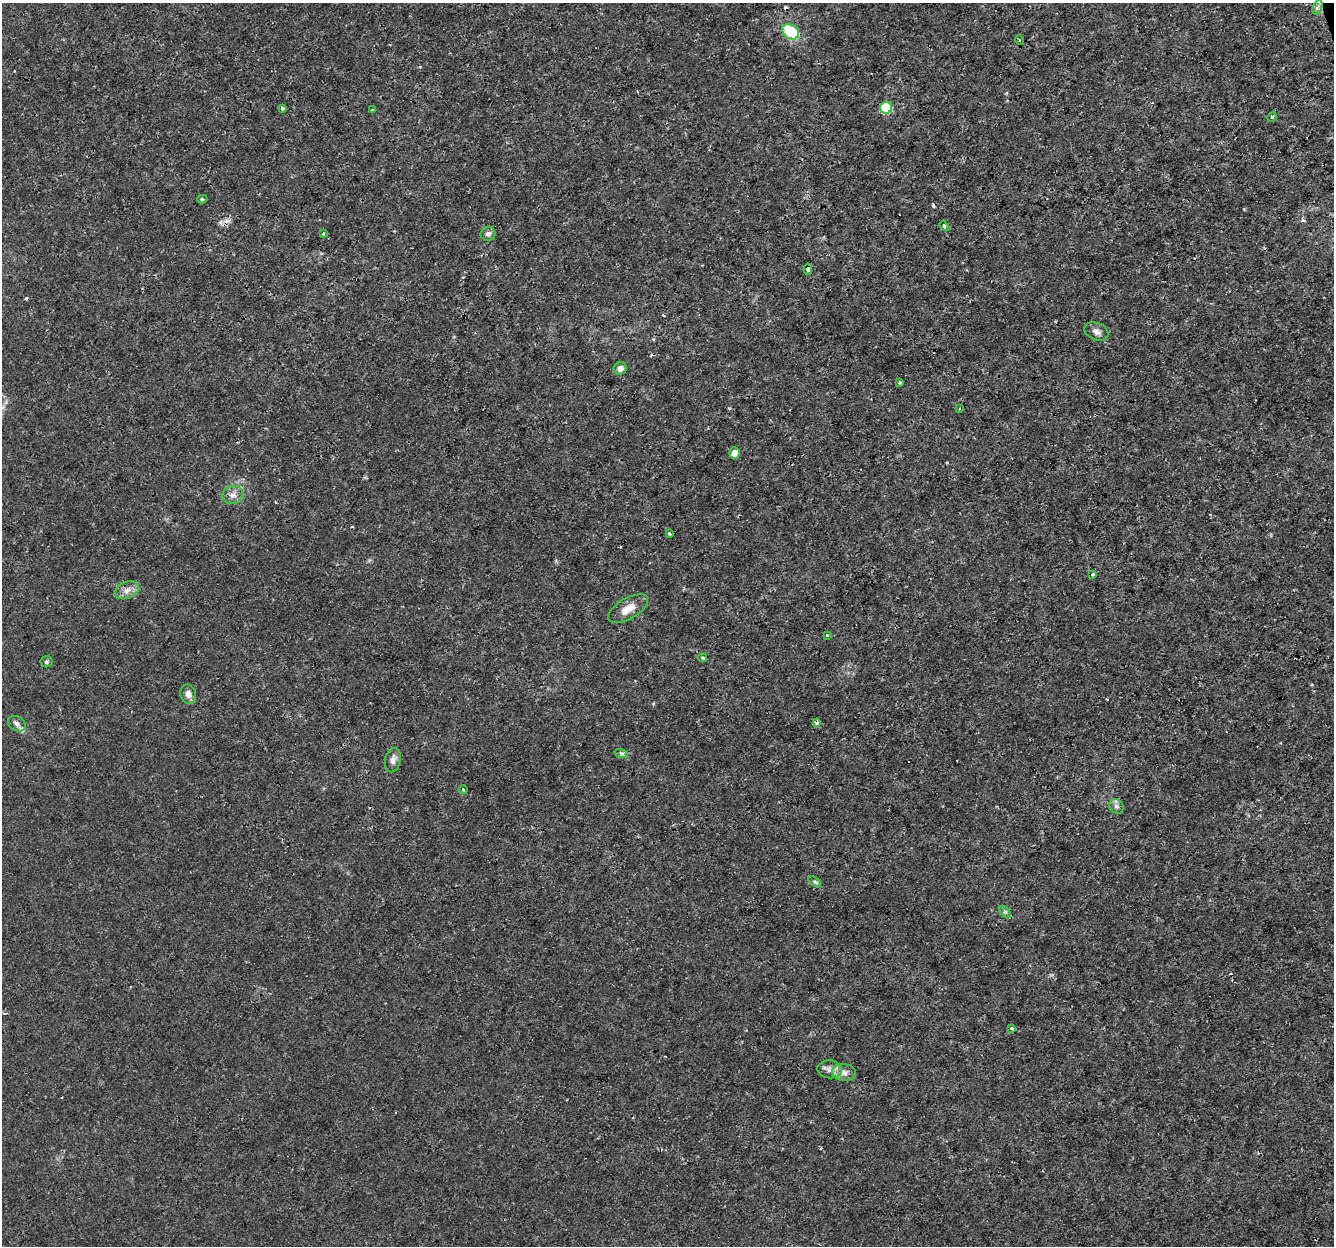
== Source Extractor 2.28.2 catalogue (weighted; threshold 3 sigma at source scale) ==
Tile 10 of 4 x 4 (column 2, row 3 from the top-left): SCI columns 1333-2664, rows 1306-2549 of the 5331 x 5145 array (HDU 1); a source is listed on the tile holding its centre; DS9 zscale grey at full resolution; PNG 1336 x 1248 px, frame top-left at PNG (2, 3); each listed source drawn as its Kron ellipse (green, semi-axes under 4 px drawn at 4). Shown black and unused: <1% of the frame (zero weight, under 3 of 4 exposures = <1% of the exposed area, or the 3 px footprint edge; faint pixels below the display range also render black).
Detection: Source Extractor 2.28.2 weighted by HDU 2 'WHT'; one run over the whole footprint, this tile lists its part. Background 0.0019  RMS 8.0e-04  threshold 0.00358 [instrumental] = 3 sigma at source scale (4.5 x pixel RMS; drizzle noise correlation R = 1.50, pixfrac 1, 0.0396/0.0396 arcsec/px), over >= 5 px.
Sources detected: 43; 5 cosmic-ray / hot-pixel residue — neither listed nor drawn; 1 inside a brighter listed object's ellipse — not listed separately; the other 37 listed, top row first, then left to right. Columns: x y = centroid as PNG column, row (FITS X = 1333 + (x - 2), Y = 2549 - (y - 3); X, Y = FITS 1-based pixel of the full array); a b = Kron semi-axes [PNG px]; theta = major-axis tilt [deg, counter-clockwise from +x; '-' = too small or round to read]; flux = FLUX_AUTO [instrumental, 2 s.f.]
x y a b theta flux
1318 7 7 4 70 0.22
791 32 9 6 -38 4.8
1019 40 5 3 - 0.09
282 108 3 3 - 0.18
886 108 6 6 - 6
373 110 3 3 - 0.088
1272 117 5 4 - 0.1
202 199 5 4 - 0.12
944 226 6 3 -47 0.096
323 234 4 3 - 0.1
488 234 7 7 - 0.29
808 269 5 4 - 0.28
1096 331 12 8 -24 0.42
620 368 6 6 - 0.4
900 383 3 3 - 0.17
959 408 3 2 - 0.072
734 453 5 5 - 0.76
233 495 11 9 16 0.51
669 533 3 3 - 0.17
1093 574 4 4 - 0.17
127 590 12 8 21 0.56
628 609 22 10 30 1
827 635 4 3 - 0.11
703 658 4 3 - 0.14
47 662 6 5 - 0.15
188 694 10 8 -76 0.45
816 722 4 3 - 0.31
17 724 9 7 -31 0.34
621 753 7 4 -18 0.15
393 760 12 7 78 0.42
463 789 4 3 - 0.13
1116 806 8 6 -43 0.24
815 882 7 4 -31 0.15
1005 912 7 4 -44 0.13
1012 1028 4 3 - 0.13
830 1069 12 9 -6 0.52
844 1073 11 8 -6 0.52
Overlapping masked pixels (flux is a lower limit): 2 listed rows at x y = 808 269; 816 722